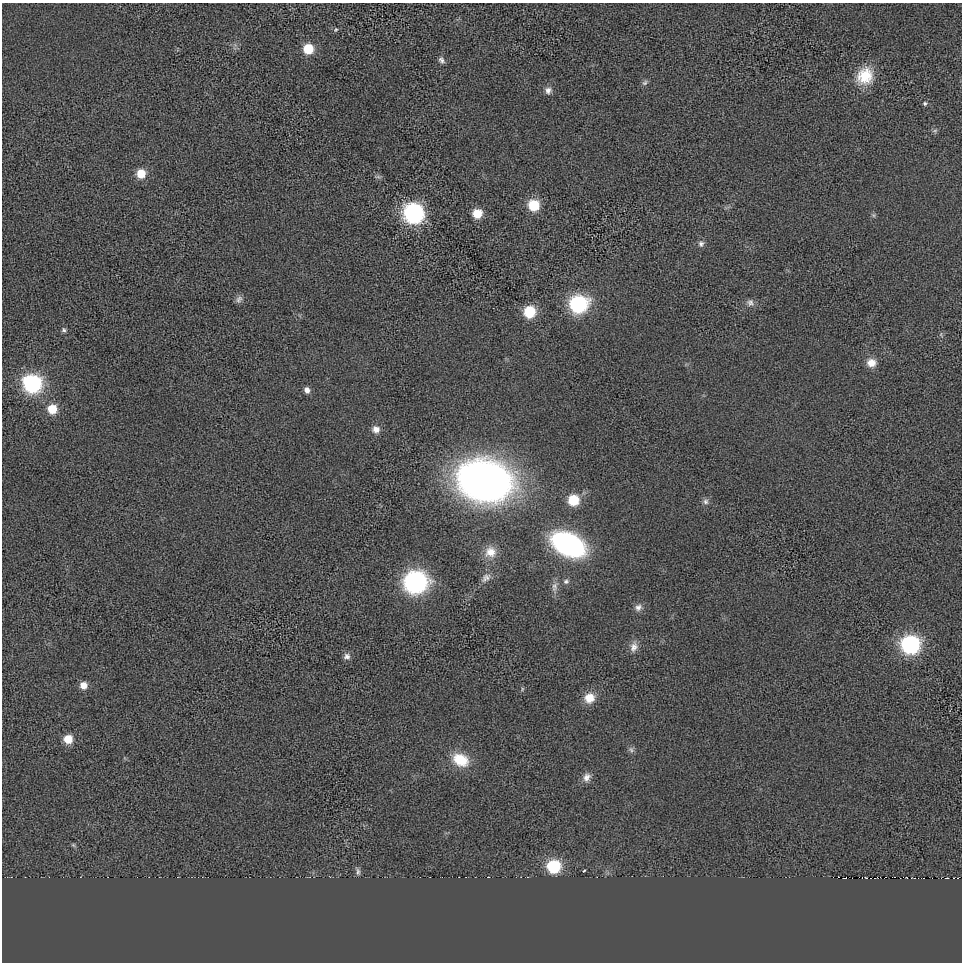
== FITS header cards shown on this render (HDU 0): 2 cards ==
NAXIS1  =                  960 / length of data axis 1
NAXIS2  =                  960 / length of data axis 2

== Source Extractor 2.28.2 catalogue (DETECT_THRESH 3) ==
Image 960 x 960 px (HDU 0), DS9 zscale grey, 1 PNG px = 1 image px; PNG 964 x 964 px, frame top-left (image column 1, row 960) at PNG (2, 3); no overlay
Background 1.1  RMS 180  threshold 533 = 3 sigma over >= 5 px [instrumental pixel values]
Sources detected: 51; all 51 listed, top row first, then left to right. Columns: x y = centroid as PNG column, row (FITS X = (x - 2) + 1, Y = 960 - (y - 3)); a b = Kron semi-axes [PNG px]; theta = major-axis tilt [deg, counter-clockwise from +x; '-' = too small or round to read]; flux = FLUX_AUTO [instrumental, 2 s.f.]
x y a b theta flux
336 30 6 5 - 1.8e+04
308 49 8 8 - 3.5e+05
441 60 9 7 -54 4.0e+04
865 76 22 19 56 3.8e+05
645 83 9 6 39 3.0e+04
548 90 9 8 - 5.9e+04
925 103 6 5 - 2.2e+04
935 131 7 5 8 2.3e+04
141 174 8 8 - 2.3e+05
378 177 9 4 0 2.3e+04
534 205 8 8 - 4.8e+05
413 213 11 10 - 3.4e+06
477 213 8 7 - 2.6e+05
874 215 7 4 -89 2.0e+04
701 244 9 8 - 4.5e+04
239 299 10 8 61 4.4e+04
750 302 11 9 -46 5.3e+04
578 304 11 10 - 2.0e+06
530 312 9 9 - 5.1e+05
64 330 6 6 - 2.6e+04
941 334 6 4 72 1.8e+04
871 363 11 10 - 1.3e+05
32 384 10 9 - 2.8e+06
307 390 7 6 - 5.9e+04
52 409 8 8 - 2.9e+05
376 429 9 9 - 7.9e+04
485 480 38 28 -12 9.3e+06
573 500 9 9 - 4.0e+05
706 502 8 8 - 4.1e+04
568 544 26 16 -26 3.1e+06
490 552 15 14 - 1.6e+05
486 578 15 9 40 7.0e+04
566 581 8 7 - 3.6e+04
415 582 12 11 - 5.2e+06
554 587 15 8 83 7.3e+04
638 607 10 9 - 6.4e+04
910 644 10 10 - 2.7e+06
634 647 14 10 73 9.1e+04
347 656 9 8 - 5.3e+04
83 685 7 7 - 1.1e+05
522 689 6 3 72 1.4e+04
589 698 12 11 - 1.9e+05
68 739 8 8 - 1.9e+05
631 750 9 6 -40 3.5e+04
460 760 19 13 -29 3.8e+05
587 777 12 10 66 8.2e+04
73 845 6 5 - 1.7e+04
554 866 8 8 - 1.0e+06
584 870 3 2 - 1.3e+04
358 871 11 5 -79 3.1e+04
947 878 4 2 - 8.2e+03